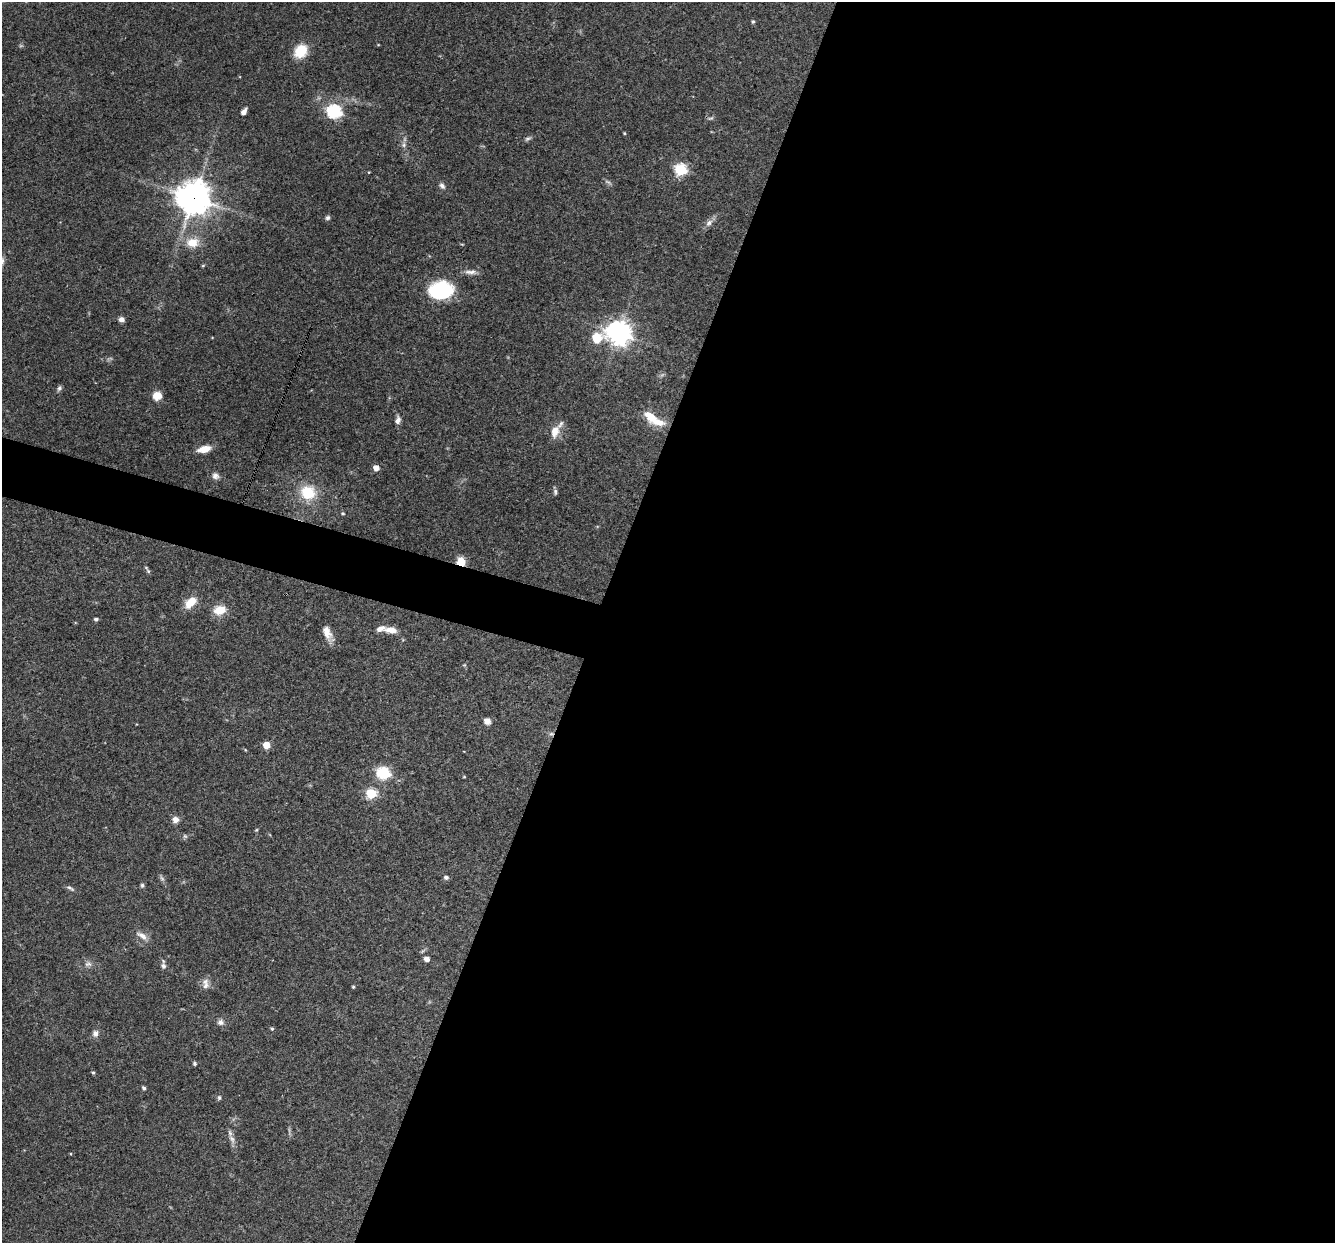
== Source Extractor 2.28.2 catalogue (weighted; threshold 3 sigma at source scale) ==
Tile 12 of 4 x 4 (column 4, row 3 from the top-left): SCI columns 3999-5331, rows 1498-2738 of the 5331 x 5348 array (HDU 1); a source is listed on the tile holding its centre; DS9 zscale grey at full resolution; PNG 1337 x 1245 px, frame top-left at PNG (2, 2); no overlay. Shown black and unused: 58% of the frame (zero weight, under 3 of 4 exposures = <1% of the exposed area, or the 3 px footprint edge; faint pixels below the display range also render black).
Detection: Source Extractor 2.28.2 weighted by HDU 2 'WHT'; one run over the whole footprint, this tile lists its part. Background 0.0576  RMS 0.0032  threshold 0.0146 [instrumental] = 3 sigma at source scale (4.5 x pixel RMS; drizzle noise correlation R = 1.50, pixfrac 1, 0.05/0.05 arcsec/px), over >= 5 px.
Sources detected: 73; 4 too faint to see at this stretch — not listed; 3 inside a brighter listed object's ellipse — not listed separately; the other 66 listed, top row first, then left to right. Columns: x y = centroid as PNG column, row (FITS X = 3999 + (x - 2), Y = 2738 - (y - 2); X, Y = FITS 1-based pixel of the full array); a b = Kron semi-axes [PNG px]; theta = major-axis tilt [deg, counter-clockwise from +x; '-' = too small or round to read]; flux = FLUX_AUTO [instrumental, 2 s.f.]
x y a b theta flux
753 21 5 4 - 0.49
378 45 4 3 - 0.23
301 51 13 10 50 9.3
334 111 7 6 - 57
244 112 8 5 54 1.5
711 118 8 4 13 0.65
624 133 3 3 - 0.34
528 139 9 5 17 0.73
404 145 9 5 -85 1
680 169 6 6 - 34
442 186 9 6 -49 1
194 198 12 11 - 540
328 218 7 6 - 0.7
709 223 12 7 44 1.6
192 242 18 13 4 5.7
203 265 5 4 - 0.34
471 272 17 6 0 1.8
440 290 23 16 5 26
121 319 7 6 - 1.3
619 333 8 8 - 320
596 338 16 12 27 7.3
59 388 7 6 - 0.78
157 396 9 9 - 3.8
398 420 10 6 80 1.4
657 422 23 8 -11 4.9
555 432 16 10 73 3.7
204 449 14 7 13 3.8
376 468 5 5 - 2.5
215 476 9 8 - 1.4
555 492 8 5 -84 0.73
308 493 15 14 - 12
343 513 4 4 - 0.45
461 561 10 9 - 4
148 571 9 4 -45 0.59
190 602 16 10 46 5.1
220 610 14 10 14 5.7
96 619 4 4 - 0.77
391 630 14 7 -7 3.3
327 632 17 9 -67 3.3
464 665 5 4 - 0.36
487 721 7 7 - 2.1
551 734 7 5 -27 0.71
266 745 5 5 - 5.1
383 773 6 6 - 42
464 777 4 3 - 0.28
371 793 6 5 - 22
175 819 7 7 - 1.9
256 830 6 3 71 0.36
446 877 5 4 - 0.9
142 885 6 5 - 0.62
70 888 13 4 -28 0.86
142 935 16 7 -32 2.3
427 959 5 4 - 2.2
88 964 11 7 1 1.4
163 966 8 6 -60 1.2
205 985 12 10 52 2
353 987 4 3 - 0.4
221 1022 9 8 - 1.3
272 1029 5 4 - 0.49
95 1033 9 7 80 1.5
194 1063 5 5 - 0.48
93 1072 5 4 - 0.46
144 1088 5 4 - 0.74
219 1098 6 5 - 0.58
232 1139 14 7 -64 1.8
71 1154 4 2 - 0.22
Overlapping masked pixels (flux is a lower limit): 3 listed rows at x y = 194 198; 461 561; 551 734